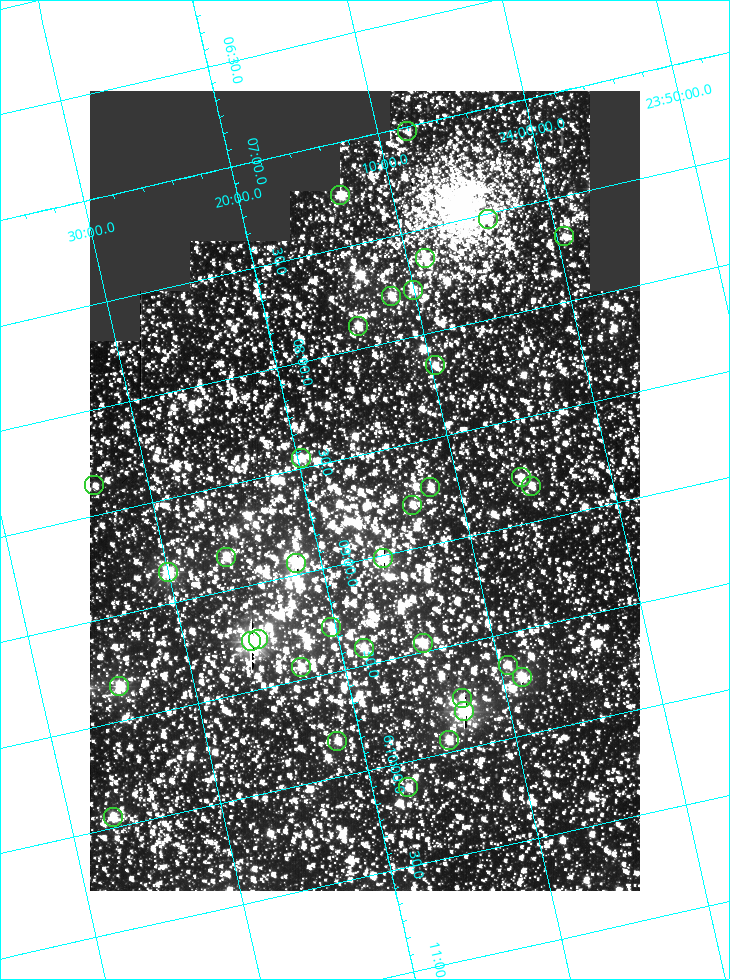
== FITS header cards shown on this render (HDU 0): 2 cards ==
NAXIS1  =                  550
NAXIS2  =                  800

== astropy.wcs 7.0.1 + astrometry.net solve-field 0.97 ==
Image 550 x 800 px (HDU 0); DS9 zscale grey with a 90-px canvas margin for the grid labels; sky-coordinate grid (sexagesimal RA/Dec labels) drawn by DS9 from the SOLVED WCS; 34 Tycho-2 reference stars matched to detected sources circled (green)
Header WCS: RA---TAN/DEC--TAN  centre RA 06:08:40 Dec +24:16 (92.17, +24.27 deg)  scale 3.97 arcsec/px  FOV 36.4' x 53.0'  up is -103 deg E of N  parity normal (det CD < 0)
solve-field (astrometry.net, Tycho-2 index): VERIFIED the header's WCS against the Tycho-2 star catalogue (verified at 3 index scales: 19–34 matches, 0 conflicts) and refined it, rather than solving blind
Solved WCS: RA---TAN-SIP/DEC--TAN-SIP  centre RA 06:08:40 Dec +24:16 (92.17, +24.27 deg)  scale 3.97 arcsec/px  FOV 36.4' x 53.0'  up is -103 deg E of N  parity normal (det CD < 0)
The solver's refit moves the header's centre by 0.16 arcsec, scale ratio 1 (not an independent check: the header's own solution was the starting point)
Tycho-2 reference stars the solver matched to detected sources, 34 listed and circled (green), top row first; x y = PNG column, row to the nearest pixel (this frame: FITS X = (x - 90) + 1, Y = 800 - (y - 91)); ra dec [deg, ICRS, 3 dp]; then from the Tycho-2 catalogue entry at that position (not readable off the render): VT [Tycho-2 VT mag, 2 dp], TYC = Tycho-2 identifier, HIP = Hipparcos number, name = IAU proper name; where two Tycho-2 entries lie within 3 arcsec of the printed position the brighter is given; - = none
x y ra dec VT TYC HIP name
407 131 91.756 +24.135 11.55 1864-383-1 - -
340 195 91.813 +24.222 9.50 1864-951-1 - -
488 219 91.882 +24.069 10.67 1864-1197-1 - -
564 236 91.922 +23.991 11.04 1864-773-1 - -
425 258 91.910 +24.147 9.81 1864-677-1 - -
413 290 91.945 +24.168 9.83 1864-545-1 - -
391 296 91.946 +24.193 9.49 1864-879-1 - -
358 326 91.972 +24.235 9.87 1864-607-1 - -
435 365 92.040 +24.163 9.97 1864-387-1 - -
301 458 92.113 +24.329 10.09 1877-692-1 - -
521 477 92.195 +24.097 9.91 1877-1306-1 - -
94 485 92.090 +24.558 11.22 1868-1493-1 - -
531 486 92.208 +24.088 10.02 1877-898-1 - -
430 487 92.182 +24.197 9.90 1877-42-1 - -
412 505 92.198 +24.221 10.14 1877-234-1 - -
226 557 92.210 +24.434 9.33 1881-345-1 - -
383 558 92.254 +24.266 8.73 1877-224-1 - -
296 563 92.236 +24.360 8.19 1877-300-1 29148 -
168 572 92.212 +24.501 8.67 1881-93-1 - -
331 627 92.321 +24.338 9.42 1877-884-1 - -
258 639 92.315 +24.419 9.14 1881-15-1 - -
251 641 92.316 +24.428 7.55 1881-1595-1 - -
423 643 92.364 +24.244 8.80 1877-1589-1 - -
364 648 92.355 +24.308 9.21 1877-702-1 - -
508 665 92.412 +24.157 10.23 1877-766-1 - -
301 667 92.360 +24.380 9.69 1881-496-1 - -
522 677 92.431 +24.145 8.75 1877-16-1 - -
119 686 92.334 +24.580 8.60 1881-81-1 - -
462 698 92.439 +24.215 10.07 1877-154-1 - -
464 711 92.456 +24.215 7.57 1877-1484-1 - -
449 740 92.485 +24.239 9.49 1877-1276-1 - -
337 741 92.457 +24.359 9.75 1877-1432-1 - -
408 787 92.531 +24.294 10.40 1877-334-1 - -
113 817 92.487 +24.619 9.38 1881-1542-1 - -